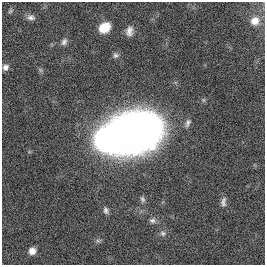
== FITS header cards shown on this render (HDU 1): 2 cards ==
NAXIS1  =                  263
NAXIS2  =                  263

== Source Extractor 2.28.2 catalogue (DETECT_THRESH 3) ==
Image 263 x 263 px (HDU 1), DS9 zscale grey, 1 PNG px = 1 image px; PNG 267 x 267 px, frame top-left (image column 1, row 263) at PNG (2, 2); no overlay
Background 0.00426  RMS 0.031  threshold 0.0943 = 3 sigma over >= 5 px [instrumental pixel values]
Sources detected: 19; all 19 listed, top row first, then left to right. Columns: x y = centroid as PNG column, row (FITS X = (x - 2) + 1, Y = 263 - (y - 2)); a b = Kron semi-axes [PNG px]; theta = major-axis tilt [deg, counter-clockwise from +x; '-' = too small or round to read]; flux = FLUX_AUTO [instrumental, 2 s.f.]
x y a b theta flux
10 11 8 5 28 3.9
31 17 12 7 -1 9.4
255 21 9 9 - 21
105 28 11 9 36 40
129 31 11 8 81 13
64 42 9 7 63 7.8
116 55 8 7 - 6
5 67 8 7 - 9.5
40 70 7 4 -71 3.7
188 123 11 6 67 7.6
133 132 32 27 5 2100
106 140 12 11 - 1400
142 199 9 6 -65 5.8
223 202 12 6 82 8.2
106 210 10 6 -69 6.6
152 220 9 7 1 7.3
163 233 9 8 - 7.1
98 241 7 4 -1 4.2
32 251 7 7 - 16